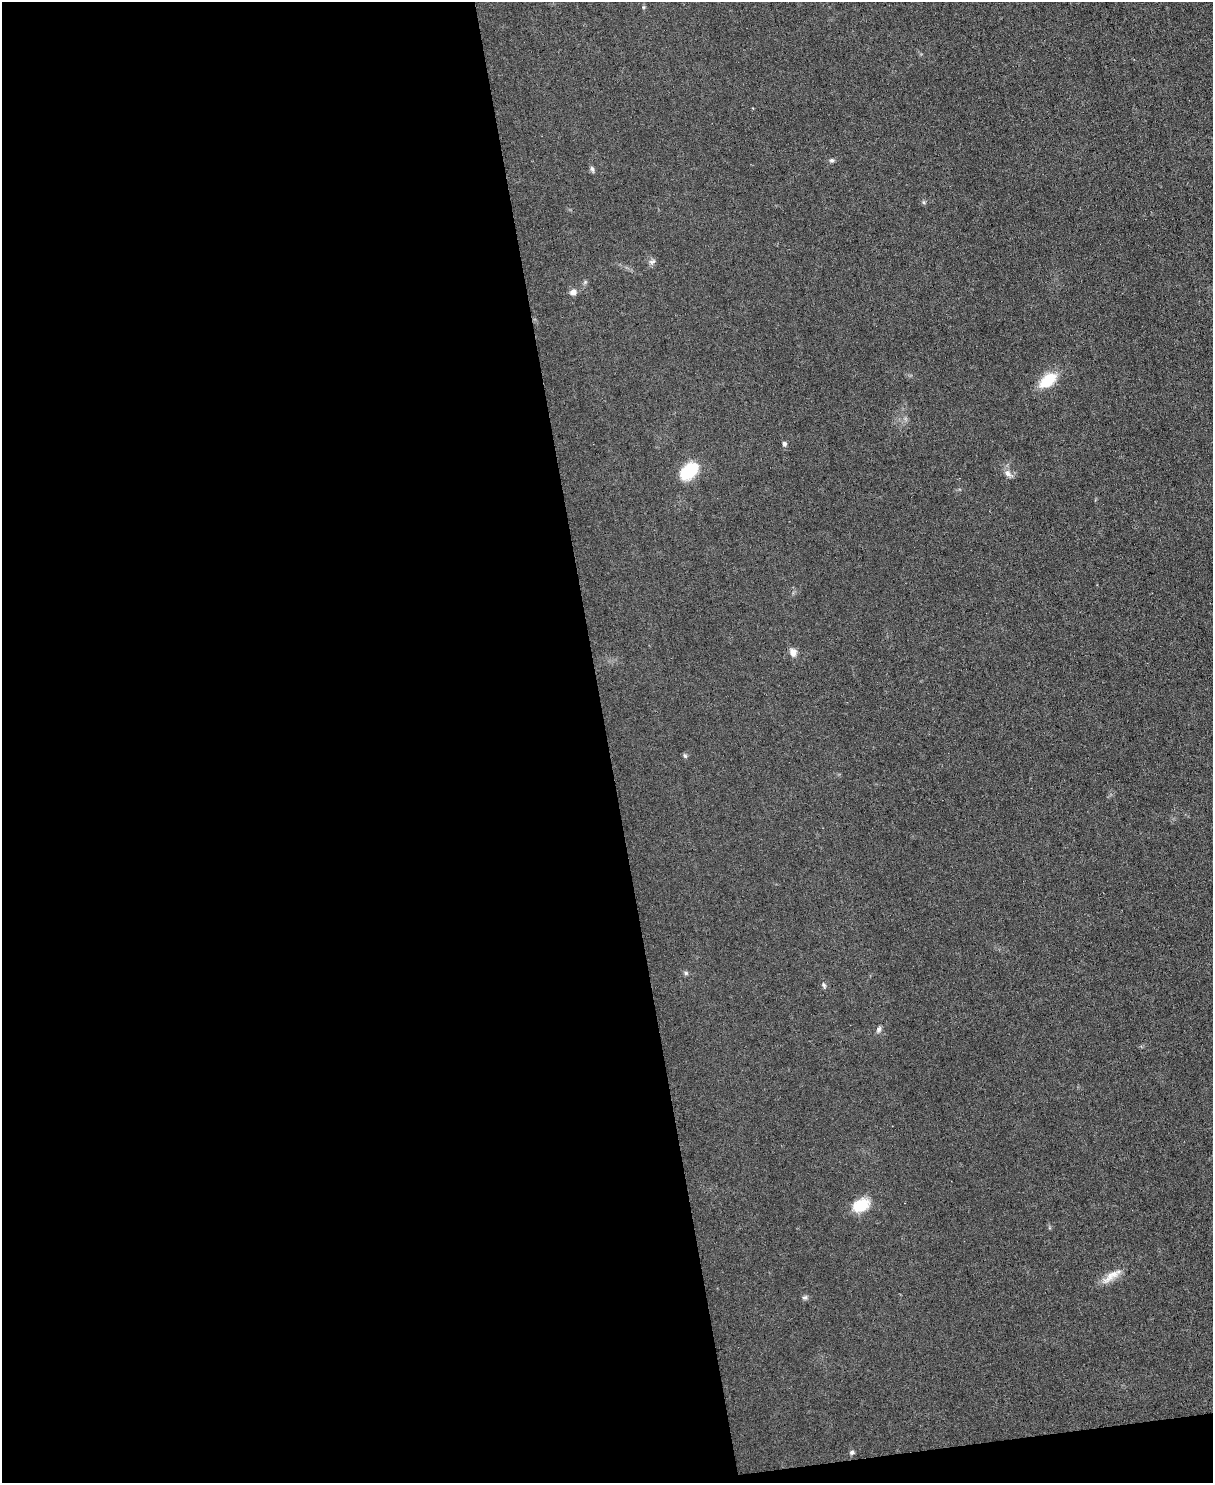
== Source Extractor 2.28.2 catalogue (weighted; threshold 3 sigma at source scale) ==
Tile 9 of 4 x 3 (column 1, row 3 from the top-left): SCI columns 1-1211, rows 138-1618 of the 4847 x 4831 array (HDU 1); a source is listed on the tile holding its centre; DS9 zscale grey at full resolution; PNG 1215 x 1485 px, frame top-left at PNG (2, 2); no overlay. Shown black and unused: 51% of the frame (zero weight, under 3 of 6 exposures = <1% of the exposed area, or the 3 px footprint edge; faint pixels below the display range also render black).
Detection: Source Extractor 2.28.2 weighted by HDU 2 'WHT'; one run over the whole footprint, this tile lists its part. Background 0.0265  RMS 0.0038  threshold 0.0153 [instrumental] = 3 sigma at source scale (4.09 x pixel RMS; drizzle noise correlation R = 1.36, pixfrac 0.8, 0.05/0.05 arcsec/px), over >= 5 px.
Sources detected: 18; all 18 listed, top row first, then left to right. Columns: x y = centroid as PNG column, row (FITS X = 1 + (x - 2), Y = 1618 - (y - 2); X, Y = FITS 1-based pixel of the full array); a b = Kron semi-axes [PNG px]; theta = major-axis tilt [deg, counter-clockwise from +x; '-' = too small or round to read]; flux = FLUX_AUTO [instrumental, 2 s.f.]
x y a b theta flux
832 160 6 5 - 0.76
592 169 9 5 -65 0.78
924 202 5 4 - 0.51
652 262 9 6 20 1
573 292 9 7 14 1.6
1048 380 17 10 36 12
784 444 5 5 - 0.93
689 471 20 13 41 15
1008 473 11 8 -50 1.8
793 652 9 8 - 2.3
685 756 5 5 - 0.61
686 973 6 5 - 0.61
824 985 8 4 -66 0.69
879 1029 9 5 59 0.95
861 1205 22 15 25 8.1
1112 1276 32 9 36 4.4
805 1297 7 6 - 0.8
852 1452 6 5 - 0.79